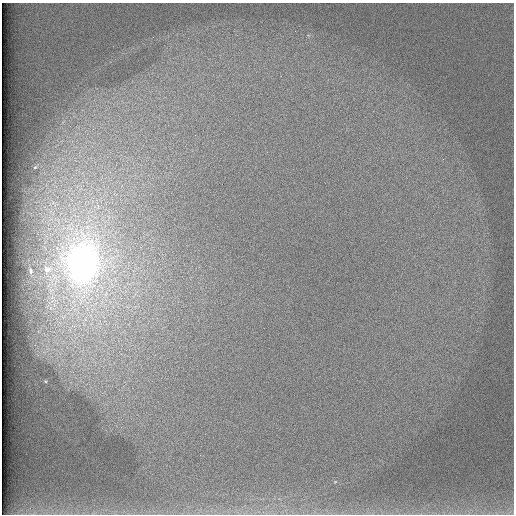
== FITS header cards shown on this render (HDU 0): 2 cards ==
NAXIS1  =                  512 /
NAXIS2  =                  512 /

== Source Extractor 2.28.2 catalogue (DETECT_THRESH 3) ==
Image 512 x 512 px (HDU 0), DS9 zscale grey, 1 PNG px = 1 image px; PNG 516 x 516 px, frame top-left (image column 1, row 512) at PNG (2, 3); no overlay
Background 98.2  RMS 2.8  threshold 8.45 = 3 sigma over >= 5 px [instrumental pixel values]
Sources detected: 4; all 4 listed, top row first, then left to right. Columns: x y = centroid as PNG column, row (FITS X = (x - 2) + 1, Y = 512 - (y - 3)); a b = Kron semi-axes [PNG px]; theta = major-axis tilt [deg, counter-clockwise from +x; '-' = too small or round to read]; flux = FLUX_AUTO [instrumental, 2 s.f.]
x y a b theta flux
35 167 6 4 44 250
82 262 27 20 84 100000
47 269 13 12 - 2200
31 271 4 3 - 310